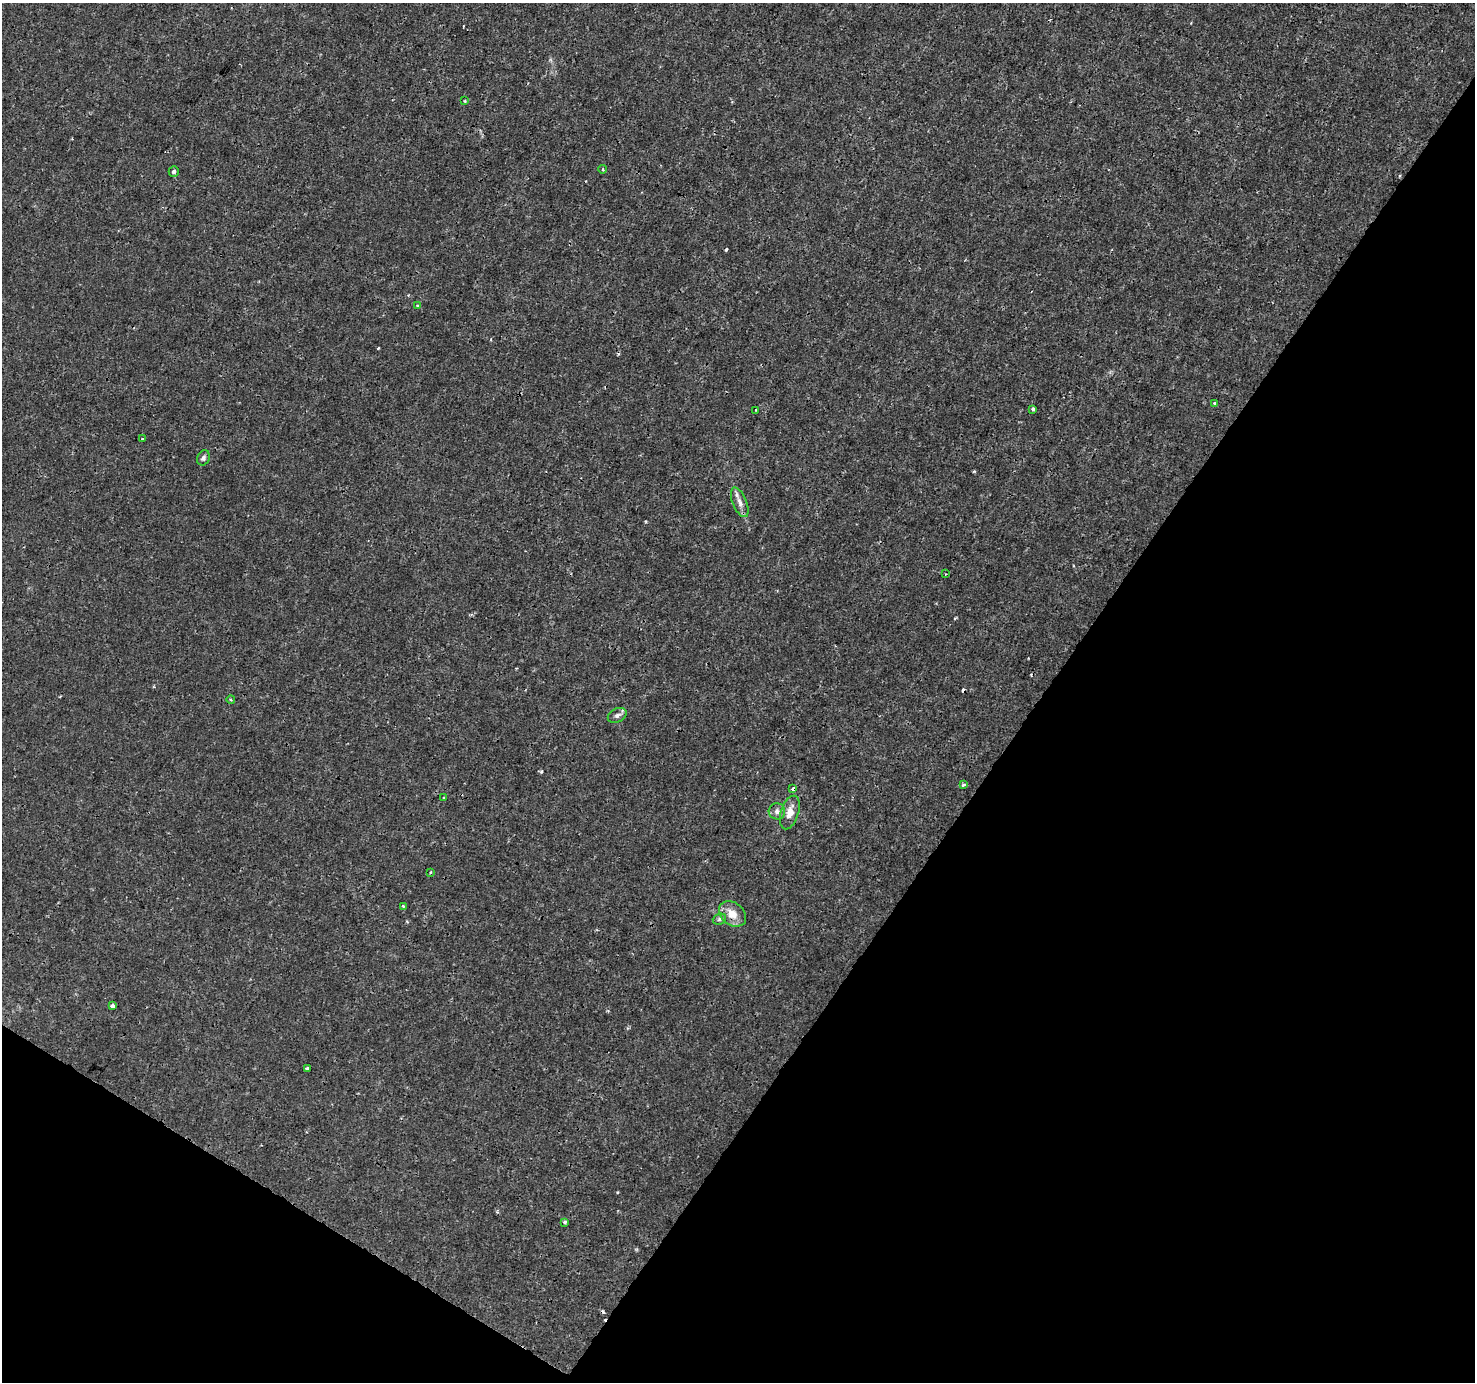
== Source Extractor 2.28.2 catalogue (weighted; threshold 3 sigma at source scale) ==
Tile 15 of 4 x 4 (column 3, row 4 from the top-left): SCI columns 2948-4420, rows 189-1568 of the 5901 x 5965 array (HDU 1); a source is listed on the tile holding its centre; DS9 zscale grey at full resolution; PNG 1477 x 1384 px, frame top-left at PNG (2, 3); each listed source drawn as its Kron ellipse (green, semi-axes under 4 px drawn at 4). Shown black and unused: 35% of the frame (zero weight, under 3 of 4 exposures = <1% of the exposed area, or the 3 px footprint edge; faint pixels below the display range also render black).
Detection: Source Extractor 2.28.2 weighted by HDU 2 'WHT'; one run over the whole footprint, this tile lists its part. Background 1.47e-04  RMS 7.6e-04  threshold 0.00342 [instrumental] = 3 sigma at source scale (4.5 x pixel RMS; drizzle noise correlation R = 1.50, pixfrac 1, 0.0396/0.0396 arcsec/px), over >= 5 px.
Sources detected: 28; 3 cosmic-ray / hot-pixel residue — neither listed nor drawn; the other 25 listed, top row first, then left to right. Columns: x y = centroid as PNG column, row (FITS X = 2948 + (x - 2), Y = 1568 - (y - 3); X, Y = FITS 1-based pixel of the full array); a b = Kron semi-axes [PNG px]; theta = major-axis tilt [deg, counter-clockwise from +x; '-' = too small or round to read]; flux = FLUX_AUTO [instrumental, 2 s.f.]
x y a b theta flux
465 101 3 2 - 0.065
602 169 4 2 - 0.098
174 172 5 5 - 0.2
417 306 4 3 - 0.082
1215 403 4 3 - 0.12
1033 409 3 3 - 0.29
756 410 3 2 - 0.071
142 439 4 2 - 0.067
203 458 8 6 67 0.2
740 502 16 7 -68 0.51
945 574 3 2 - 0.063
231 700 4 3 - 0.083
617 715 10 6 27 0.26
963 785 3 3 - 0.24
793 789 4 3 - 0.44
444 798 3 3 - 0.15
777 811 8 8 - 0.31
790 812 17 9 72 0.82
431 872 3 2 - 0.092
403 906 4 4 - 0.078
732 914 15 11 -38 0.93
719 919 7 5 21 0.13
112 1006 4 4 - 0.42
307 1068 4 3 - 0.2
565 1222 3 3 - 0.13
Overlapping masked pixels (flux is a lower limit): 1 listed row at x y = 793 789